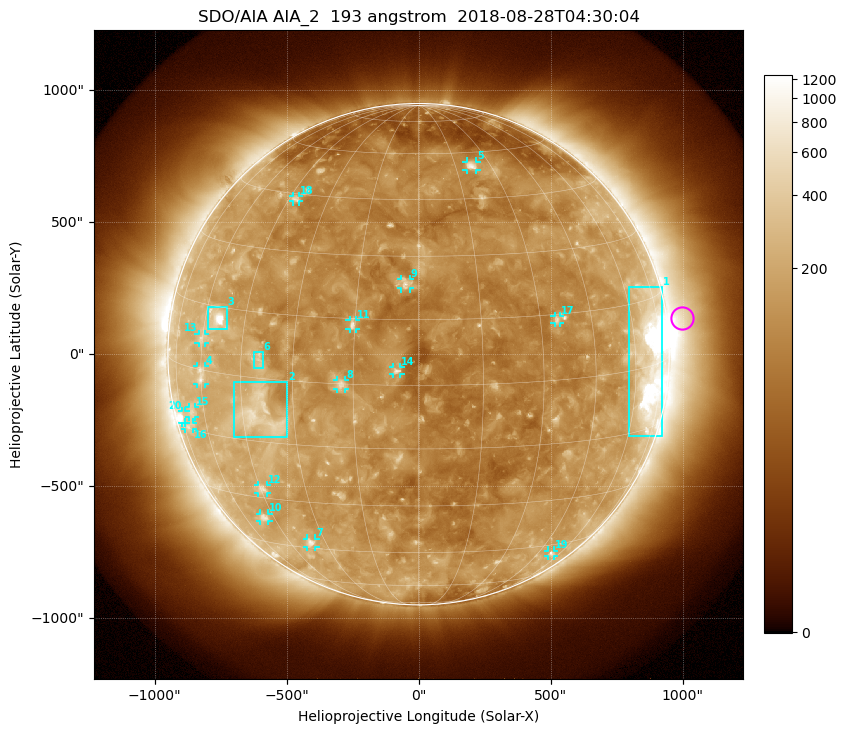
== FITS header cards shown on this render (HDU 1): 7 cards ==
TELESCOP= 'SDO/AIA'
INSTRUME= 'AIA_2'
WAVELNTH=                  193
WAVEUNIT= 'angstrom'
DATE-OBS= '2018-08-28T04:30:04.84'
CTYPE1  = 'HPLN-TAN'
CTYPE2  = 'HPLT-TAN'

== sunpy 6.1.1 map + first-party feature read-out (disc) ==
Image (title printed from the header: SDO/AIA AIA_2  193 angstrom  2018-08-28T04:30:04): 1024 x 1024 px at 2.4 arcsec/px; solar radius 950 arcsec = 396 px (full disc in frame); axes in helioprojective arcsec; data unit not stated in the header (colour bar unlabelled)
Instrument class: DISC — disc imager (sunpy class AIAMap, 193 A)
Bright regions (active regions / flare kernels): reference = the median radial profile (limb darkening/brightening removed); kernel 9 px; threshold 5 sigma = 207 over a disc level ~114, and >= 1.15x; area >= 12 px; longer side >= 9 px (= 22 arcsec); searched inside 0.97 R_sun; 22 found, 20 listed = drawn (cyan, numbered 1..; 16 of them under ~33 arcsec drawn as corner ticks so the feature stays visible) (cap 20 boxes per figure: the strongest are kept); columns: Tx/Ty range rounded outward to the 5 arcsec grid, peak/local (2 s.f.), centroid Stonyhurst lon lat
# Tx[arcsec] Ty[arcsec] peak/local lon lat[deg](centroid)
1 795..925 -310..255 13 +67 +1
2 -700..-495 -315..-105 5.4 -39 -8
3 -800..-725 95..180 14 -55 +12
4 -840..-805 -115..-45 3.9 -60 -1
5 180..220 695..730 5.2 +22 +55
6 -625..-590 -55..10 3.5 -39 +4
7 -425..-390 -730..-695 4.6 -36 -43
8 -310..-275 -135..-95 4.6 -18 +0
9 -65..-30 250..285 4.7 -3 +23
10 -600..-565 -630..-605 3.6 -49 -36
11 -265..-235 95..130 5.4 -16 +14
12 -610..-575 -525..-495 3.5 -44 -27
13 -835..-805 40..80 3 -60 +7
14 -95..-70 -75..-50 4.9 -5 +3
15 -870..-845 -240..-200 2.5 -67 -11
16 -885..-855 -285..-260 2.3 -70 -14
17 515..535 115..145 4.2 +35 +14
18 -475..-450 575..600 3.4 -42 +44
19 490..515 -765..-745 2.7 +53 -49
20 -895..-880 -260..-215 3.6 -73 -12
Off-limb structures (1.02-1.3 R_sun): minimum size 162 px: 6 found; the strongest spans PA ~255..305 deg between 1.02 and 1.3 R_sun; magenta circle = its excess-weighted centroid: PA ~280 deg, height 1.06 R_sun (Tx ~995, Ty ~135 arcsec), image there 2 x the reference